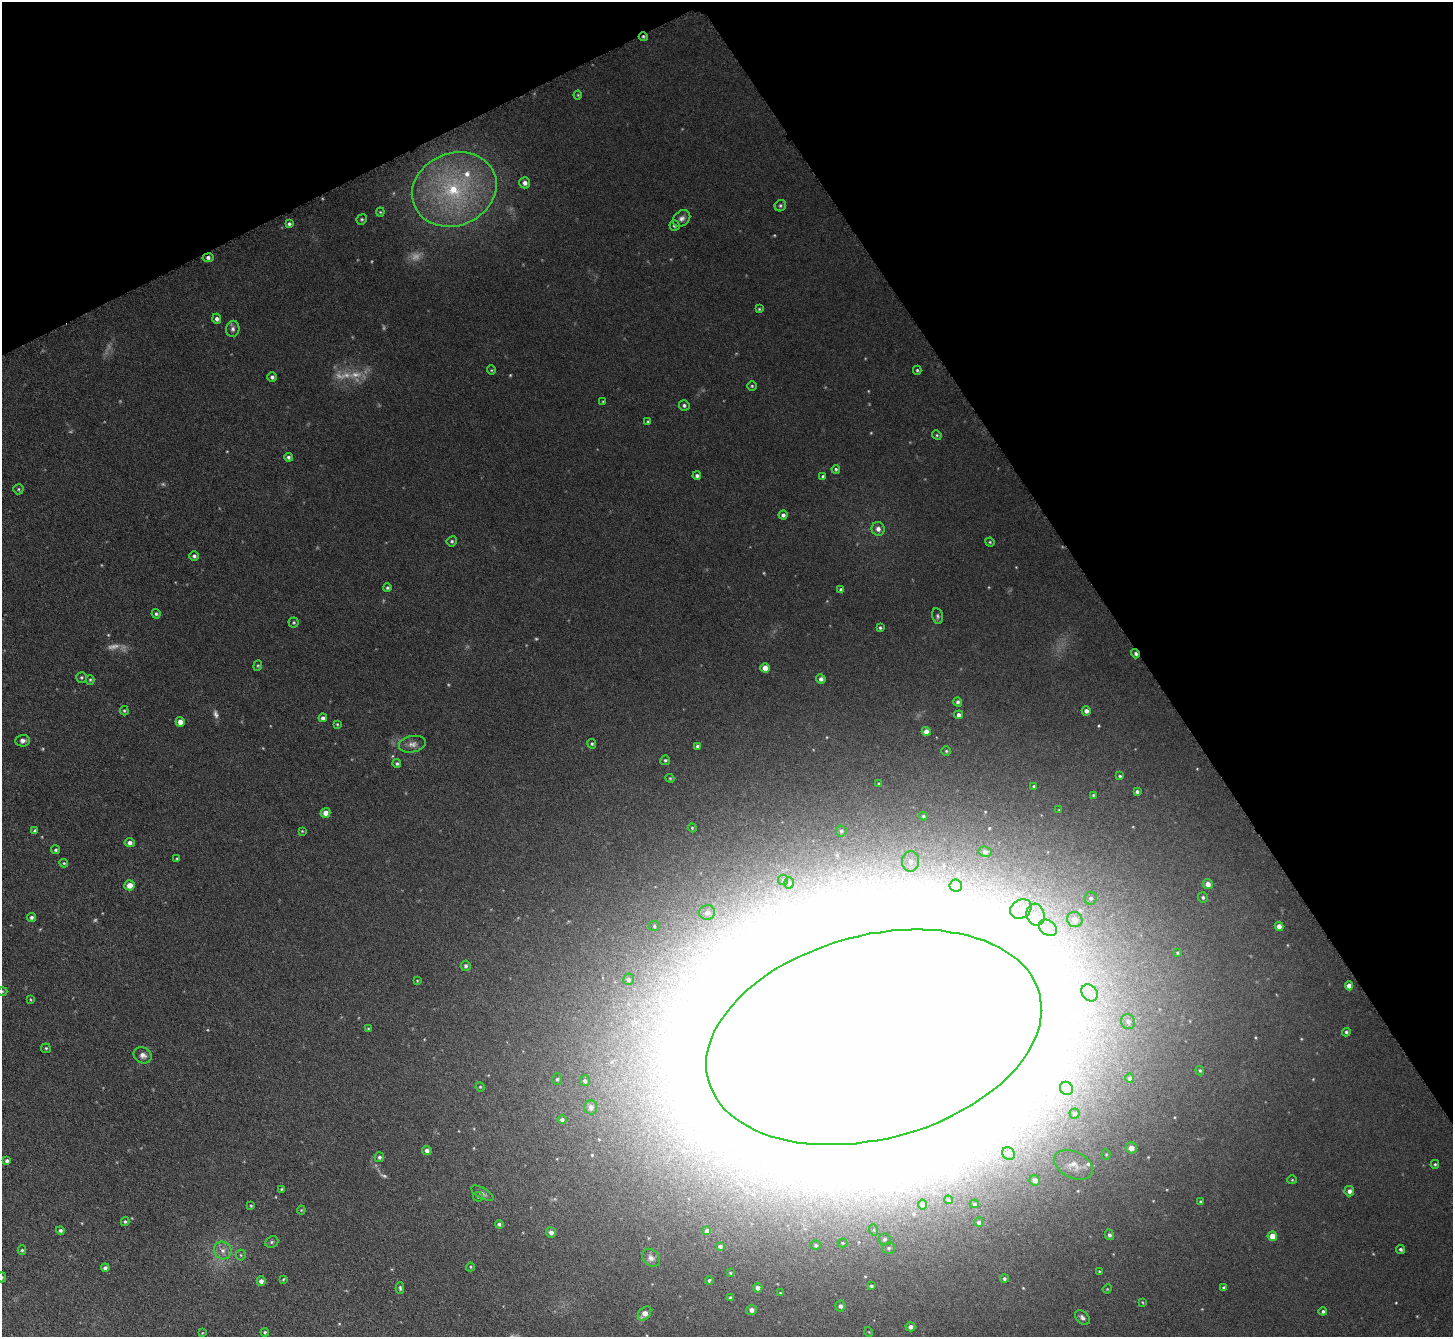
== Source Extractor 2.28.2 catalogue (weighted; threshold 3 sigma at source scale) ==
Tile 3 of 4 x 4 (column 3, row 1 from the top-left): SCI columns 2906-4356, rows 4168-5502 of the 5811 x 5802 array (HDU 1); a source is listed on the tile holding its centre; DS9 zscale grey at full resolution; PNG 1455 x 1339 px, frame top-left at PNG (2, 2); each listed source drawn as its Kron ellipse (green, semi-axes under 4 px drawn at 4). Shown black and unused: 28% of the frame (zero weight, under 3 of 6 exposures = <1% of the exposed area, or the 3 px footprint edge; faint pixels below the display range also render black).
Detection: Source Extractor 2.28.2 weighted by HDU 2 'WHT'; one run over the whole footprint, this tile lists its part. Background 0.0513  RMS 0.0047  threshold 0.0191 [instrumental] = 3 sigma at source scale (4.09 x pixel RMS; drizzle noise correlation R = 1.36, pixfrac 0.8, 0.05/0.05 arcsec/px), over >= 5 px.
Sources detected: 224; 23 too faint to see at this stretch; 17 inside a brighter object's white glare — neither listed nor drawn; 2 inside a brighter listed object's ellipse — not listed separately; the other 182 listed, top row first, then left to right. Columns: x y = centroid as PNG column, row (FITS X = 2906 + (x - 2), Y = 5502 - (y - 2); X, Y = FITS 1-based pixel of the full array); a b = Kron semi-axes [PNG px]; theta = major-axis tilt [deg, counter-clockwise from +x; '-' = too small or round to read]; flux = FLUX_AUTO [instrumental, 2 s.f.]
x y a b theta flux
643 37 4 4 - 0.6
578 95 4 4 - 0.41
525 183 6 5 - 1.9
454 189 43 36 23 48
780 206 6 5 - 0.73
380 212 4 4 - 0.46
682 218 9 7 42 1.7
362 219 5 5 - 0.66
289 224 4 3 - 0.84
674 225 5 5 - 0.97
208 258 5 4 - 1.2
759 309 4 4 - 0.49
217 319 5 4 - 1.3
233 329 8 6 79 1.3
491 370 4 4 - 0.44
917 370 4 4 - 0.59
272 377 4 4 - 1.1
752 386 4 4 - 0.56
603 402 4 3 - 0.38
684 405 5 5 - 0.9
648 422 4 3 - 0.5
937 435 5 4 - 0.54
288 457 4 4 - 0.9
836 469 4 4 - 0.59
697 476 4 4 - 1.2
823 476 4 4 - 0.72
18 489 5 5 - 0.62
783 515 4 4 - 1.3
878 529 7 6 - 2
452 541 5 5 - 0.74
990 542 5 4 - 0.48
194 556 5 4 - 1.1
387 588 4 4 - 0.72
841 590 4 4 - 0.98
156 614 5 4 - 0.73
938 616 8 5 -77 0.9
294 622 5 5 - 0.59
880 628 4 3 - 0.59
1135 654 5 3 - 0.98
258 666 5 4 - 0.49
765 668 4 4 - 4.9
81 677 5 5 - 0.7
821 679 5 4 - 1.6
90 680 5 4 - 0.53
958 702 4 4 - 0.93
124 711 5 4 - 0.53
1086 711 4 4 - 1.8
959 715 4 4 - 1.7
323 718 4 4 - 1.2
180 722 5 4 - 2.9
337 724 4 3 - 0.43
926 731 4 4 - 3.3
23 741 7 6 - 1.5
412 744 13 8 11 2.5
592 744 5 4 - 0.62
697 746 4 3 - 0.8
946 751 4 4 - 0.5
665 760 5 4 - 0.65
397 763 4 4 - 0.75
1120 776 4 3 - 0.52
670 778 4 4 - 0.43
879 784 3 3 - 0.45
1034 786 3 3 - 0.65
1137 791 3 3 - 0.94
1093 795 3 3 - 0.41
1059 810 3 3 - 0.34
325 813 5 4 - 3.2
923 816 4 3 - 0.63
692 828 4 4 - 0.45
35 831 4 4 - 0.94
302 831 3 2 - 0.34
841 831 5 5 - 0.68
130 843 5 4 - 1.8
56 850 4 4 - 0.7
985 852 6 5 - 0.93
177 859 3 3 - 0.48
911 861 10 8 87 3.3
64 863 4 4 - 0.49
783 880 5 5 - 0.71
789 883 5 5 - 0.79
1208 884 5 5 - 2.7
130 885 5 5 - 4.2
956 886 6 6 - 2.4
1203 897 5 5 - 0.8
1091 898 6 6 - 1.3
1021 909 11 9 32 3.6
707 912 8 7 - 2.1
1035 915 11 9 -77 3.6
31 917 4 4 - 1
1075 919 8 7 - 2.7
654 926 5 5 - 0.65
1279 926 4 4 - 3.1
1048 928 10 7 -37 2.7
1177 953 4 4 - 0.51
466 966 5 4 - 1
628 979 5 5 - 1.1
417 981 4 3 - 0.37
1349 986 4 4 - 3.2
2 991 5 3 - 0.39
1090 993 9 7 -50 2.4
30 999 4 3 - 0.38
1128 1022 7 7 - 1.7
368 1029 4 3 - 0.41
1346 1032 4 3 - 0.68
874 1037 171 102 15 10000
46 1048 5 4 - 0.58
143 1055 9 7 -30 2.3
1200 1070 5 4 - 0.58
1130 1078 5 4 - 1.2
557 1079 6 5 - 0.81
585 1081 5 5 - 1.1
480 1087 5 4 - 0.45
1066 1088 7 6 - 1.3
591 1107 7 6 - 2
1075 1113 5 5 - 0.65
562 1119 5 4 - 1.1
1131 1148 5 5 - 3.6
427 1150 5 4 - 2
1008 1154 7 6 - 1.2
1106 1154 5 4 - 0.5
379 1157 5 4 - 1
7 1161 4 3 - 1.1
1435 1164 4 4 - 0.54
1074 1165 20 13 -26 5.4
1035 1180 5 5 - 2.6
1292 1180 4 4 - 0.46
281 1189 3 3 - 0.38
1349 1191 5 5 - 1.9
482 1193 12 5 -29 1.2
478 1197 5 5 - 0.55
948 1200 4 3 - 0.51
1201 1202 3 3 - 0.61
922 1204 5 4 - 1.5
974 1204 4 4 - 0.63
251 1205 4 3 - 0.52
301 1210 4 4 - 0.44
125 1221 4 4 - 0.67
979 1222 5 4 - 1.3
499 1224 4 4 - 0.92
60 1230 4 4 - 0.88
874 1230 6 3 -72 0.5
707 1231 4 4 - 1.6
551 1232 5 5 - 2.1
1109 1235 5 4 - 1.1
1272 1236 5 4 - 6.1
884 1239 6 6 - 1
272 1242 7 5 23 0.85
843 1243 5 4 - 0.48
816 1245 5 4 - 0.72
720 1246 4 4 - 1.2
889 1248 6 5 - 0.84
1401 1249 4 4 - 0.82
22 1250 4 4 - 0.62
223 1250 9 8 - 2.6
241 1255 5 5 - 0.59
651 1258 10 7 -47 1.9
470 1267 4 4 - 0.45
105 1268 4 4 - 1.4
1099 1271 4 3 - 0.39
730 1273 4 3 - 0.37
2 1277 5 4 - 0.6
283 1279 3 3 - 0.39
1004 1279 4 4 - 0.83
709 1280 4 4 - 0.71
261 1281 4 4 - 1.9
871 1286 4 3 - 0.69
400 1288 6 3 -88 0.7
758 1288 4 4 - 2
1224 1288 4 4 - 0.91
1107 1289 4 3 - 0.38
780 1293 3 3 - 0.34
730 1298 4 4 - 0.86
1142 1302 4 2 - 0.34
840 1306 5 5 - 1.5
751 1310 5 5 - 2.1
1323 1311 4 4 - 0.83
645 1313 8 5 47 3.6
1082 1318 9 6 -43 1.3
910 1327 5 4 - 1.6
265 1332 4 4 - 0.58
869 1332 5 3 - 0.31
202 1333 4 3 - 0.34
Overlapping masked pixels (flux is a lower limit): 4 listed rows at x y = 643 37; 208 258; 1135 654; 874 1037
Isophote crosses this tile's border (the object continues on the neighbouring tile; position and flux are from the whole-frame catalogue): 2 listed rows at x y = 2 991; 2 1277